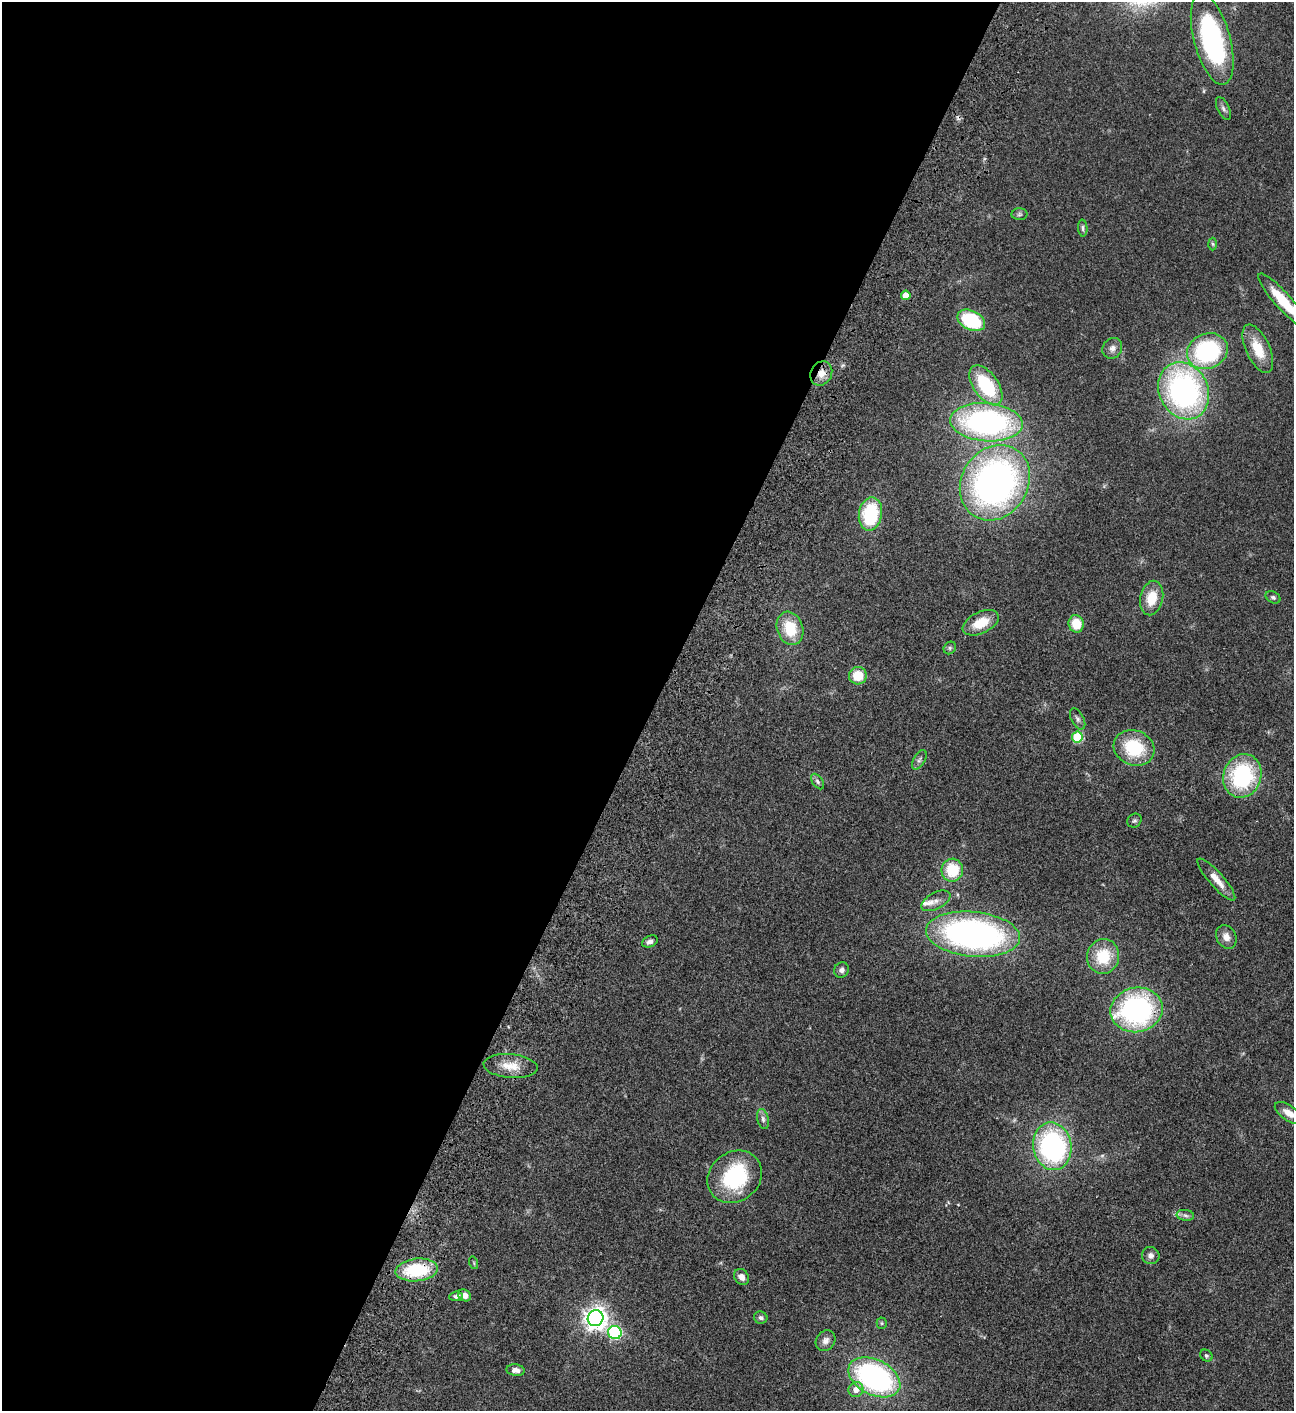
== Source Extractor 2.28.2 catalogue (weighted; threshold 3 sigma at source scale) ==
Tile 5 of 4 x 4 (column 1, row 2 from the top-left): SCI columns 505-1796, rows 3023-4431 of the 6048 x 6047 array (HDU 1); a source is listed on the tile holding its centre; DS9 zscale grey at full resolution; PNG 1296 x 1413 px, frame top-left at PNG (2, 2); each listed source drawn as its Kron ellipse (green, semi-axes under 4 px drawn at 4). Shown black and unused: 51% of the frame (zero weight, under 3 of 4 exposures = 13% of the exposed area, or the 3 px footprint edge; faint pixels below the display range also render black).
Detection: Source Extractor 2.28.2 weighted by HDU 2 'WHT'; one run over the whole footprint, this tile lists its part. Background 0.0644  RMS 0.0059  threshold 0.0263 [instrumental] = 3 sigma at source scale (4.5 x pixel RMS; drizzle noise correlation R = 1.50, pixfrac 1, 0.05/0.05 arcsec/px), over >= 5 px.
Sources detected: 64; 1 cosmic-ray / hot-pixel residue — neither listed nor drawn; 2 inside a brighter listed object's ellipse — not listed separately; the other 61 listed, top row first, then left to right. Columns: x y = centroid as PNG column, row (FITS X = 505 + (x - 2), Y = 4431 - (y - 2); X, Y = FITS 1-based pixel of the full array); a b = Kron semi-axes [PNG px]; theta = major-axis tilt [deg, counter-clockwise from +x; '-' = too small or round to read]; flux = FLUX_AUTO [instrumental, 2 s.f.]
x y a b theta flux
1212 39 47 18 -75 87
1223 109 12 5 -65 1.7
1019 214 8 6 2 1.2
1083 228 8 4 -86 1.2
1213 244 6 4 -88 0.72
906 295 5 4 - 6.6
1283 301 36 8 -48 19
971 320 15 9 -26 37
1112 348 11 9 54 3
1258 349 26 12 -65 14
1207 351 21 17 24 67
821 373 13 10 60 5.4
986 385 23 12 -55 35
1184 391 29 24 -64 140
986 422 36 19 -4 140
995 483 39 33 58 210
870 514 17 11 80 39
1273 597 8 5 -28 1.1
1152 598 17 11 78 12
981 623 19 10 26 12
1076 624 8 7 - 12
790 628 17 13 -71 18
950 648 7 5 48 1.2
858 676 9 9 - 11
1078 719 11 6 -62 1.7
1077 737 5 5 - 34
1134 748 21 17 -21 28
919 760 11 5 60 1.7
1242 776 22 19 70 56
817 781 9 5 -55 1.3
1134 821 7 6 - 1.2
952 870 11 11 - 19
1216 879 27 7 -49 7.1
936 901 16 8 29 3.3
973 934 47 22 -6 190
1226 937 12 9 -61 4.1
650 941 8 5 25 2.3
1103 956 17 16 - 19
842 970 8 7 - 2.1
1137 1010 26 22 10 100
511 1066 27 12 -5 9.2
1289 1113 16 7 -34 5.3
763 1119 10 6 -75 1.8
1052 1146 24 19 -79 97
735 1177 29 24 38 48
1185 1215 9 5 -7 1.6
1151 1256 9 8 - 2.4
474 1263 6 4 -72 0.58
417 1270 21 11 5 32
742 1277 8 7 - 3.2
465 1295 7 5 -37 3.1
456 1296 7 4 7 1.5
595 1318 8 7 - 400
761 1318 7 6 - 1.5
882 1323 5 5 - 0.72
615 1332 7 6 - 70
826 1341 11 9 54 3.1
1206 1356 7 5 -38 1
515 1370 9 5 -6 2.5
874 1377 28 17 -27 110
856 1389 8 7 - 4.5
Overlapping masked pixels (flux is a lower limit): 3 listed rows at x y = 821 373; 1137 1010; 417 1270
Isophote crosses this tile's border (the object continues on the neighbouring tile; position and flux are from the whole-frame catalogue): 2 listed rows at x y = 1283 301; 1289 1113